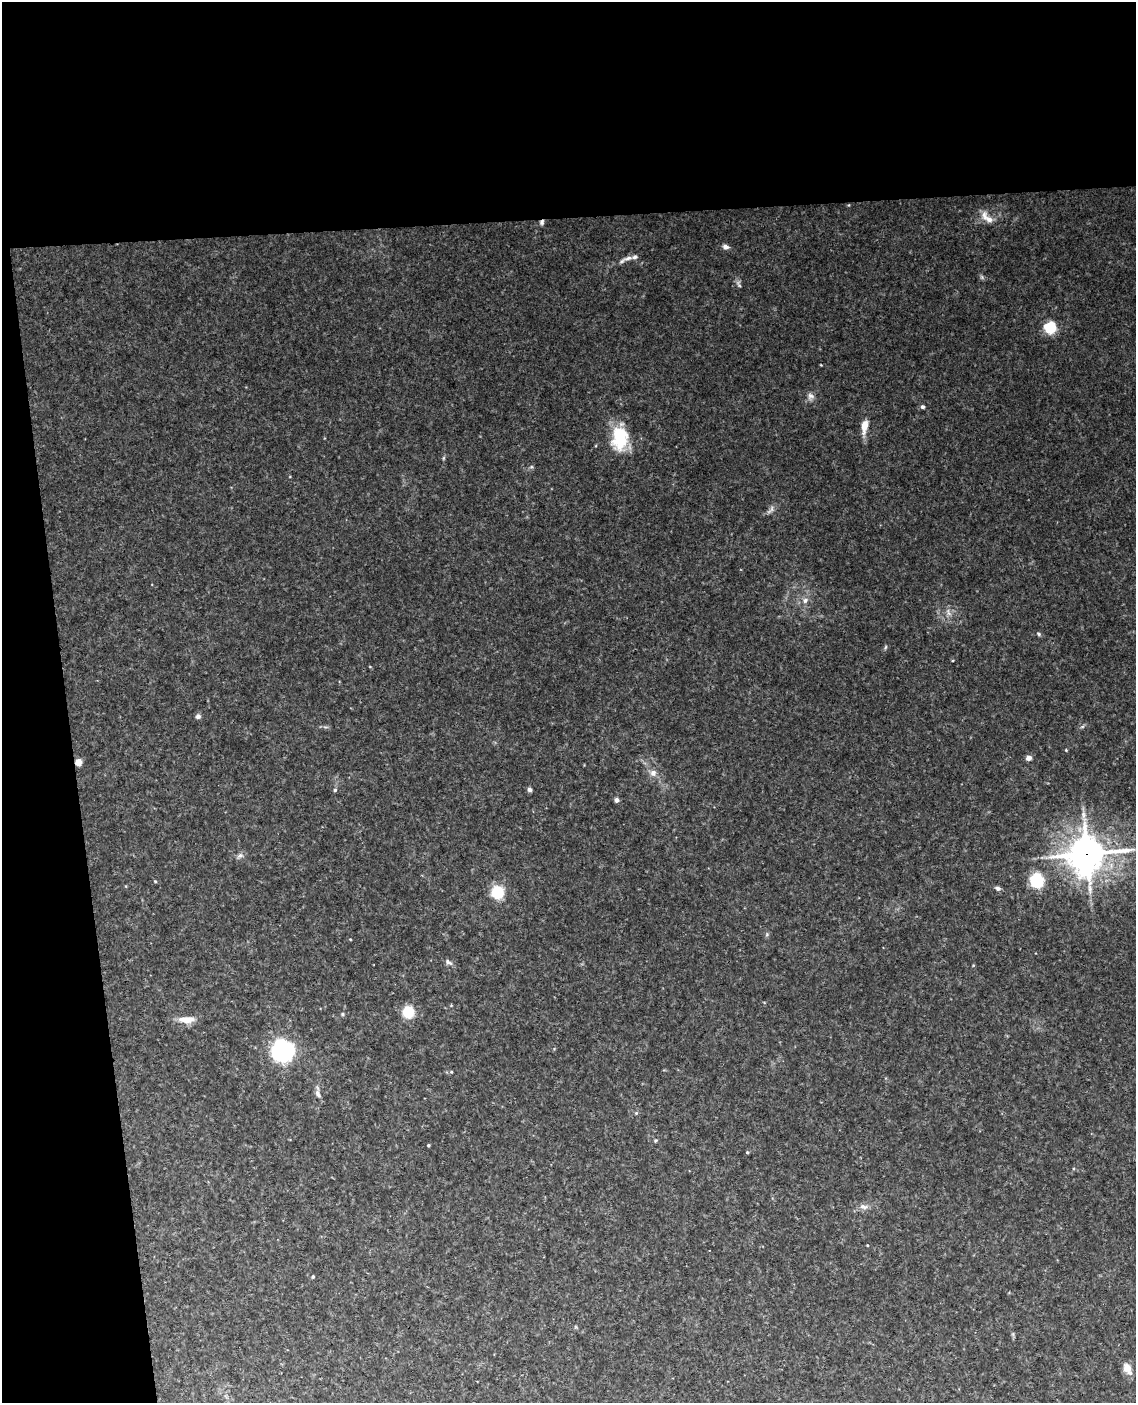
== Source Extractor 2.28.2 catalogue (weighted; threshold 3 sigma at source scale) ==
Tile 1 of 4 x 3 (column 1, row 1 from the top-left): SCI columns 59-1192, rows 3043-4443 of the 4653 x 4581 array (HDU 1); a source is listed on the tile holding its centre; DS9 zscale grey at full resolution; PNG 1138 x 1405 px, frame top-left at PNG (2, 2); no overlay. Shown black and unused: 21% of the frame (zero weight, under 3 of 4 exposures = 6% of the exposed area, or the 3 px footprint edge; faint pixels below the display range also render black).
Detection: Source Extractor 2.28.2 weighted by HDU 2 'WHT'; one run over the whole footprint, this tile lists its part. Background 0.0683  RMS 0.0062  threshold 0.0279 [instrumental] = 3 sigma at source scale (4.5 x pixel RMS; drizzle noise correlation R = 1.50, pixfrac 1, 0.05/0.05 arcsec/px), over >= 5 px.
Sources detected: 54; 1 cosmic-ray / hot-pixel residue — not listed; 2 inside a brighter listed object's ellipse — not listed separately; the other 51 listed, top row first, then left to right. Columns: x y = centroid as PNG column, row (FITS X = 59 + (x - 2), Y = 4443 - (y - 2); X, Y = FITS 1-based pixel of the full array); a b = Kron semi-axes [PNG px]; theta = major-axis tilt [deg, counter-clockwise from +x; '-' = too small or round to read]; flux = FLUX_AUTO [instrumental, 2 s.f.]
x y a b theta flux
849 205 5 3 - 0.49
989 219 14 10 -20 5.3
726 247 9 6 -13 2.3
628 258 15 7 17 4
982 277 7 4 -71 1
739 284 12 6 -73 1.8
1050 327 10 10 - 20
811 396 11 9 -87 3.1
923 407 5 5 - 1.4
865 426 16 7 82 8.7
620 438 28 18 87 30
443 458 6 4 89 0.78
531 467 6 4 43 0.96
771 510 15 6 51 2.5
805 600 9 7 40 3.1
948 612 13 5 -67 2.7
1039 634 7 4 -29 1
885 647 7 3 81 0.86
953 660 4 3 - 0.52
198 716 6 6 - 2
1082 727 6 4 19 1
1066 750 4 4 - 0.5
1029 758 6 5 - 2.9
78 762 4 4 - 15
653 773 9 9 - 3.7
335 790 5 5 - 1
529 790 6 5 - 1.7
617 800 5 5 - 1.9
1087 854 14 13 - 1200
240 856 10 7 32 2.3
1037 880 8 7 - 49
155 881 4 3 - 0.69
998 888 8 5 -18 1.6
497 892 9 9 - 28
767 934 6 5 - 1
350 939 3 2 - 0.47
448 962 11 6 -33 2.1
408 1012 9 8 - 21
342 1014 5 5 - 0.96
187 1019 19 8 0 8.4
283 1051 12 11 - 170
451 1072 5 4 - 0.74
318 1094 13 6 -66 2.8
636 1113 5 5 - 0.75
655 1140 6 5 - 0.82
428 1145 3 3 - 0.74
747 1152 5 4 - 0.79
864 1207 12 7 -3 3.4
867 1245 4 2 - 0.44
313 1276 4 4 - 0.9
1127 1368 13 10 -74 5.3
Overlapping masked pixels (flux is a lower limit): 2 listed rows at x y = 78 762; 1087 854